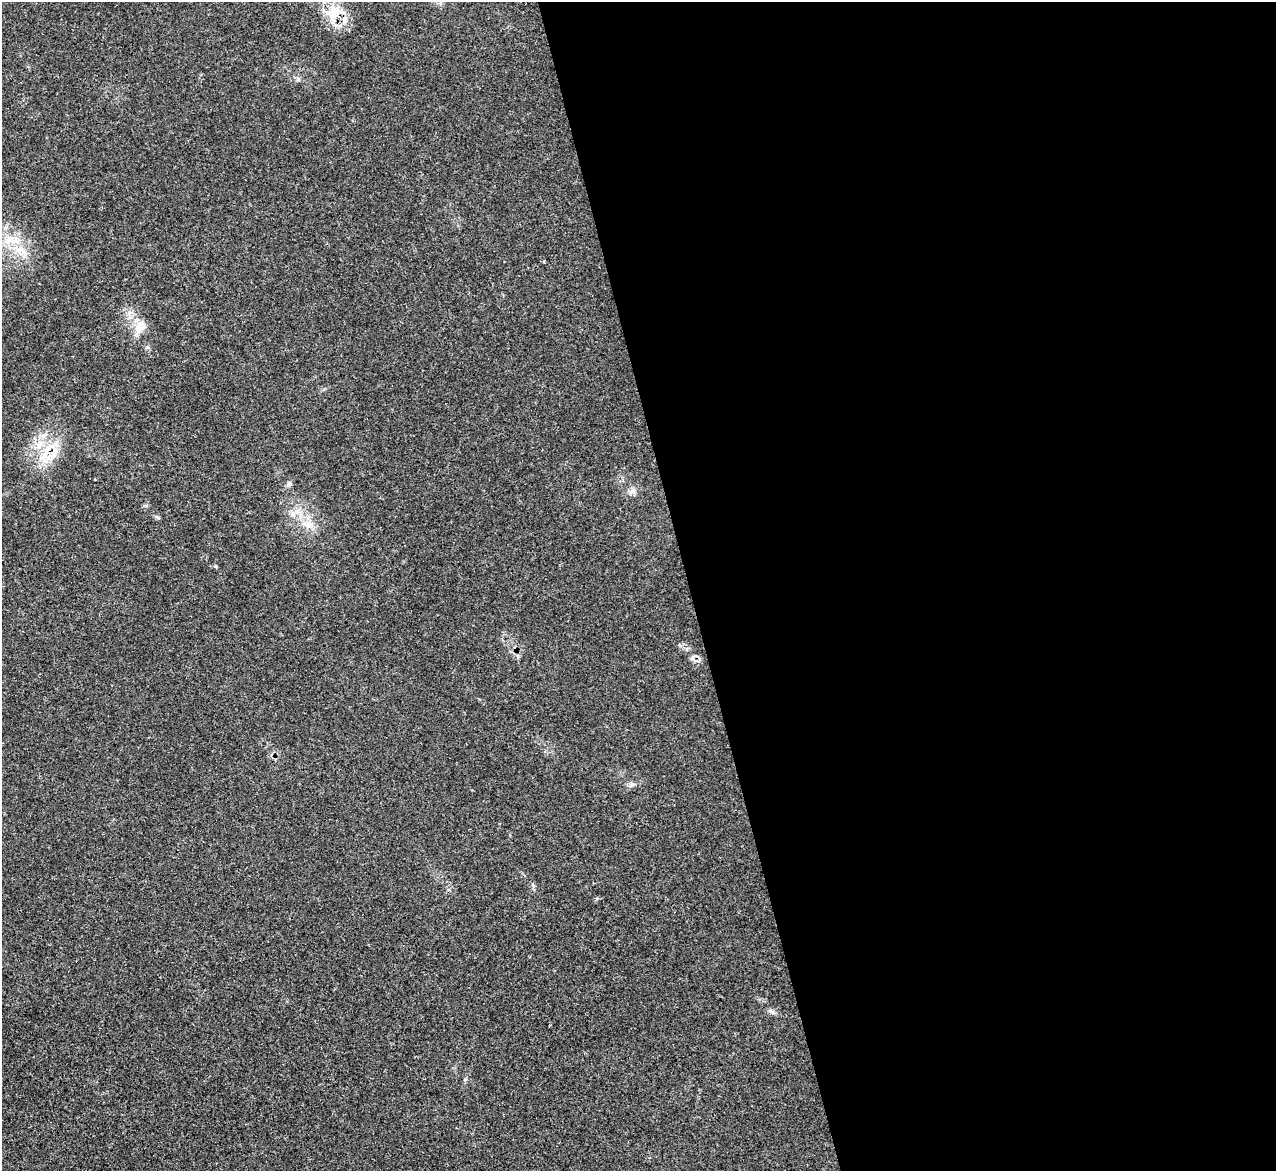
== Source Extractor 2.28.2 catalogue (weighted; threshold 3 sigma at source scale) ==
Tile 8 of 4 x 4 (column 4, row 2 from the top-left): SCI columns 3835-5108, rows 2604-3772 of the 5114 x 5093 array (HDU 1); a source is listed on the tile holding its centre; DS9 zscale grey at full resolution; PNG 1278 x 1173 px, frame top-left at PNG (2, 2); no overlay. Shown black and unused: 46% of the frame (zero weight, under 3 of 5 exposures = <1% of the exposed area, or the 3 px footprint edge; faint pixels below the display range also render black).
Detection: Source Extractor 2.28.2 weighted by HDU 2 'WHT'; one run over the whole footprint, this tile lists its part. Background 0.0168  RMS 0.0029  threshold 0.0128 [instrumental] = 3 sigma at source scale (4.5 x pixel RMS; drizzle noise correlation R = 1.50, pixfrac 1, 0.05/0.05 arcsec/px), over >= 5 px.
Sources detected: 11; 2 inside a brighter listed object's ellipse — not listed separately; the other 9 listed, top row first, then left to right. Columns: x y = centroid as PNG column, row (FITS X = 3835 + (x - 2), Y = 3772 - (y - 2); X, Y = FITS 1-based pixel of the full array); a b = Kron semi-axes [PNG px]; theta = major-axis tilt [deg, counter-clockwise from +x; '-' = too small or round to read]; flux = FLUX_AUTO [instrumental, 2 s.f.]
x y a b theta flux
333 14 28 20 85 7.8
10 239 17 11 -12 4.3
139 329 12 9 -5 2.6
52 454 28 15 19 7.5
288 484 7 5 31 0.63
633 491 9 7 76 1.1
292 513 8 5 56 0.87
308 525 11 7 -37 2
771 1011 10 4 -30 0.72
Overlapping masked pixels (flux is a lower limit): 1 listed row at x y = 333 14